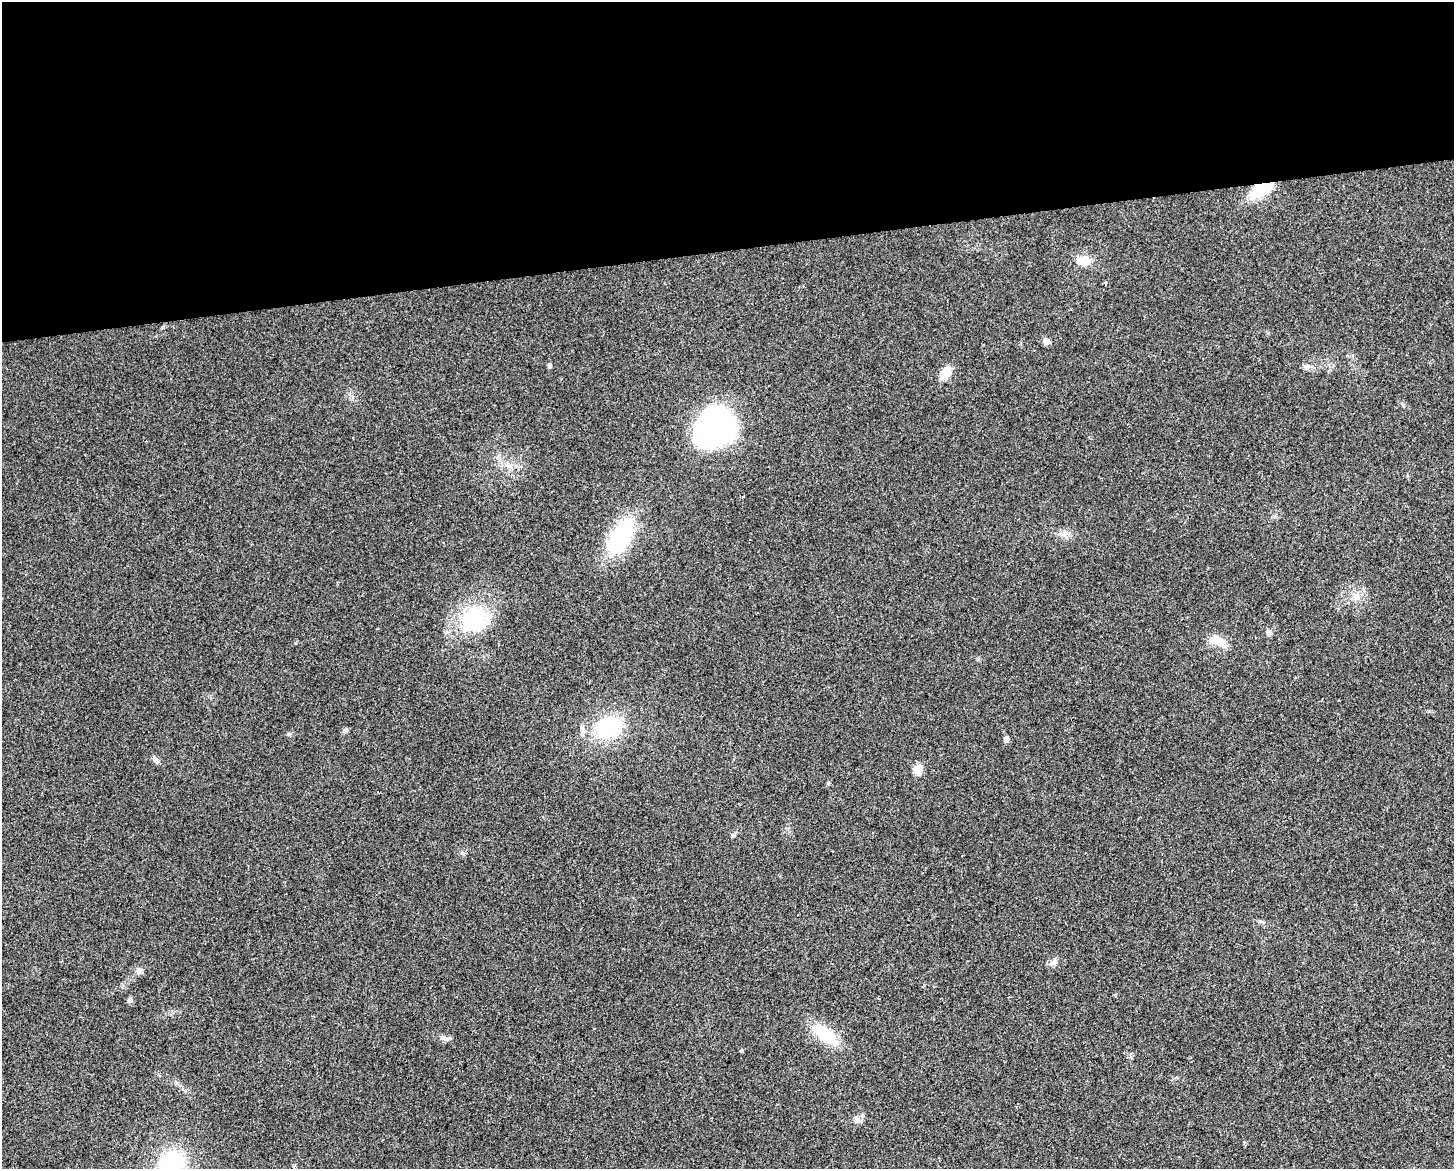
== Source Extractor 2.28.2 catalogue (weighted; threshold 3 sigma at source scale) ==
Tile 2 of 3 x 4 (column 2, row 1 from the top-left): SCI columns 1466-2917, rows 3503-4669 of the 4427 x 4669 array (HDU 1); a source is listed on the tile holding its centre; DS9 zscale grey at full resolution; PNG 1456 x 1171 px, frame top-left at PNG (2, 2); no overlay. Shown black and unused: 21% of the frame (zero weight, under 2 of 3 exposures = <1% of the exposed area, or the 3 px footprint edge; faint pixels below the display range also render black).
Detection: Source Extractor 2.28.2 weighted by HDU 2 'WHT'; one run over the whole footprint, this tile lists its part. Background 0.0441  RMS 0.0067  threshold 0.0299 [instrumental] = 3 sigma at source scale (4.5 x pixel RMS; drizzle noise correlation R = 1.50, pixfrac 1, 0.0396/0.0396 arcsec/px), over >= 5 px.
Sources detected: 30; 1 cosmic-ray / hot-pixel residue — not listed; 1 inside a brighter listed object's ellipse — not listed separately; the other 28 listed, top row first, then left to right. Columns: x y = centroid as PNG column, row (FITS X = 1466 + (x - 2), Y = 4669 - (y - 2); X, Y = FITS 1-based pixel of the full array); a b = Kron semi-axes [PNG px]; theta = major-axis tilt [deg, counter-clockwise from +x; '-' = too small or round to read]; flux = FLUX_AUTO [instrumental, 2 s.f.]
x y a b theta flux
1262 188 18 9 32 36
1084 261 16 11 -6 9.4
1046 342 9 8 - 2.2
549 365 4 4 - 2.3
1306 367 10 6 -33 2.3
946 373 16 10 62 8.9
716 427 39 35 52 130
620 537 38 19 59 59
1356 596 10 7 76 3.5
474 619 29 26 -74 42
1268 633 8 6 67 1.8
1217 641 22 10 -22 11
608 727 28 22 31 47
346 730 8 5 28 1.4
289 734 5 5 - 1
1006 739 5 4 - 3.4
156 760 11 6 -51 2.3
917 769 6 5 - 20
828 783 5 4 - 0.69
733 835 7 4 45 1
1053 962 13 7 33 2.8
139 971 9 8 - 2.7
130 1000 7 5 71 1.8
825 1035 33 15 -38 26
444 1038 11 5 -16 2.4
742 1051 5 3 - 0.65
858 1120 11 9 -41 3
171 1165 26 20 63 69
Overlapping masked pixels (flux is a lower limit): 1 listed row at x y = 1262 188
Isophote crosses this tile's border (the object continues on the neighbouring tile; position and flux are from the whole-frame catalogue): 1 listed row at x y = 171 1165
Unlisted compact peaks at least as high as the median listed source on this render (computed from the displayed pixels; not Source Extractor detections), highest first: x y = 1403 405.